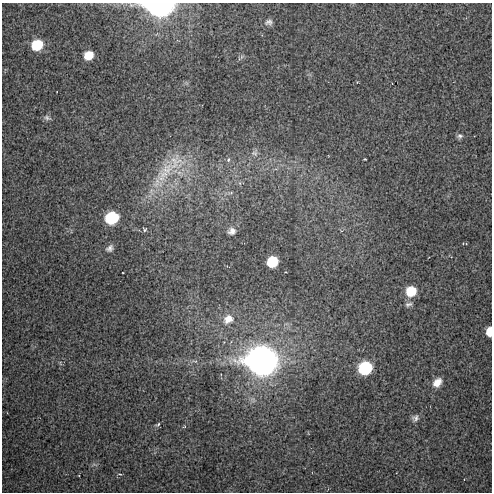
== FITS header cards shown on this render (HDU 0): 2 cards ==
NAXIS1  =                  490 / Axis length
NAXIS2  =                  490 / Axis length

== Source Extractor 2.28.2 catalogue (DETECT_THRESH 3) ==
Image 490 x 490 px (HDU 0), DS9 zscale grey, 1 PNG px = 1 image px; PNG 494 x 494 px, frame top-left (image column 1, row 490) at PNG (2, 3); no overlay
Background 14.1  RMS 1.5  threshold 4.54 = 3 sigma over >= 5 px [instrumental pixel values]
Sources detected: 33; all 33 listed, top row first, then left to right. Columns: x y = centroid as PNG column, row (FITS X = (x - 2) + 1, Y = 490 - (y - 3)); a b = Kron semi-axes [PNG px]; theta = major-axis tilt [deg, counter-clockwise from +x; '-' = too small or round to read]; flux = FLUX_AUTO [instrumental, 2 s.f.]
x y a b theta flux
160 5 12 7 2 110000
269 22 11 8 7 420
37 45 10 8 32 3700
89 55 9 8 - 1400
392 83 2 2 - 54
47 118 10 6 -21 300
460 136 8 6 11 270
254 153 9 6 -10 290
228 159 6 5 - 220
365 159 3 2 - 110
175 162 31 25 19 4400
164 174 22 14 25 2800
231 193 6 4 2 160
112 218 10 8 28 6500
144 229 6 5 - 200
232 231 9 8 - 510
466 244 5 3 - 78
110 248 10 7 43 410
272 262 9 8 - 3600
286 272 2 2 - 71
123 273 2 2 - 58
411 291 10 9 - 2300
409 304 10 6 12 320
228 319 15 12 31 1200
489 332 8 5 87 1500
195 361 9 4 -11 220
262 361 12 11 - 230000
365 368 9 8 - 8900
437 382 11 8 49 970
415 418 10 8 48 400
158 424 7 4 28 200
184 427 6 3 19 90
120 474 5 2 - 91
At the frame edge (FLAGS 8, measured only in part): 2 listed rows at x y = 160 5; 489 332